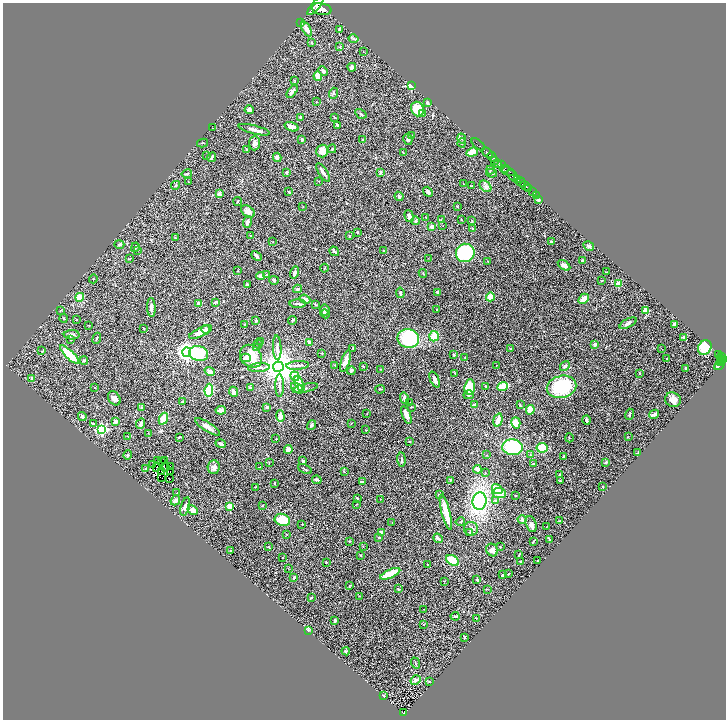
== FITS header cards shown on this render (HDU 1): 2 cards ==
NAXIS1  =                 1447
NAXIS2  =                 1435

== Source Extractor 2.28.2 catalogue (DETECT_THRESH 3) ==
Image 1447 x 1435 px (HDU 1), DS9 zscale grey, zoomed out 1/2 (1 PNG px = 2 x 2 image px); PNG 728 x 722 px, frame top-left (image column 2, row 1434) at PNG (3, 3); each listed source drawn as its Kron ellipse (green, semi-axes under 4 px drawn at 4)
Background 0.767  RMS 0.04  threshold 0.121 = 3 sigma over >= 5 px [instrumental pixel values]
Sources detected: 401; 39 cannot appear on this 1/2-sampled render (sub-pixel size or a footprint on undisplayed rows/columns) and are neither listed nor drawn; the other 362 listed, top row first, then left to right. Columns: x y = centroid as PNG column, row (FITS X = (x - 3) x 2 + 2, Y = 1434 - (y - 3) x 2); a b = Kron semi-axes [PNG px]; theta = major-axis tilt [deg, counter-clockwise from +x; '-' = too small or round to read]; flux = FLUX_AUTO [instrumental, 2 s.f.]
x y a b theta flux
315 6 11 4 49 4000
322 9 10 5 -11 4800
300 23 2 2 - 12
306 29 8 3 -62 56
340 29 3 3 - 7.7
354 39 5 4 - 10
311 42 3 2 - 4.7
340 47 4 2 - 6
363 52 2 2 - 4.4
352 67 4 3 - 27
323 71 5 3 - 23
318 76 4 3 - 85
295 80 3 2 - 3.9
411 86 3 2 - 570
292 92 7 3 53 31
333 93 5 4 - 12
316 102 2 2 - 6.2
427 102 4 3 - 14
417 109 7 6 - 200
249 110 4 3 - 27
422 113 3 2 - 9.5
361 114 6 3 -33 11
335 117 2 2 - 3.6
301 118 3 3 - 14
337 125 3 2 - 9.5
291 127 7 4 -20 43
212 128 2 1 - 1.3
254 130 16 3 -14 36
412 136 3 3 - 5.8
408 139 5 4 - 13
462 139 5 3 - 7.8
302 140 3 3 - 13
362 140 3 2 - 7.3
203 143 5 2 - 6.3
254 143 7 5 88 37
462 143 4 2 - 7.7
478 144 8 2 -40 73
247 149 3 2 - 9
332 149 4 3 - 6.4
322 151 6 6 - 61
472 152 6 4 20 86
403 153 3 2 - 3.6
487 153 6 2 -41 1300
207 156 2 2 - 2.8
212 157 5 2 - 8.8
277 157 4 3 - 20
492 157 5 3 - 1200
495 161 3 1 - 170
498 163 4 3 - 530
501 165 4 2 - 550
505 168 3 2 - 390
490 170 4 2 - 7.4
507 171 7 3 -18 800
287 172 3 3 - 8.6
323 172 11 3 -57 30
381 172 4 3 - 6.1
491 173 5 3 - 12
187 174 5 3 - 12
513 176 7 3 -51 1900
518 180 3 2 - 480
319 181 2 2 - 2.3
188 182 2 2 - 2.2
520 182 5 3 - 840
463 184 2 2 - 6.1
176 185 4 3 - 7.8
471 186 3 2 - 4.2
485 186 6 5 - 21
525 186 5 2 - 240
529 189 2 2 - 110
289 192 3 2 - 6.6
428 192 5 3 - 18
532 192 2 1 - 35
219 194 3 3 - 21
536 195 2 1 - 13
399 196 5 3 - 11
538 200 3 2 - 62
238 202 4 3 - 7.1
303 207 2 2 - 3.2
457 207 3 2 - 3.3
248 211 7 5 -38 38
409 216 6 4 -74 28
426 217 2 2 - 2.9
441 220 4 3 - 6.7
461 220 2 1 - 3.5
471 220 3 2 - 4.3
416 221 4 3 - 10
247 222 6 4 68 25
443 226 2 2 - 2.3
432 227 3 3 - 41
473 228 3 2 - 8
357 232 2 2 - 5.8
250 235 3 2 - 3.7
349 236 2 2 - 6.6
175 238 2 2 - 4.4
273 242 2 1 - 2.4
551 242 3 2 - 13
119 244 5 3 - 11
589 246 5 3 - 13
135 247 5 3 - 8
138 250 2 1 - 2.2
383 250 2 2 - 3.6
334 251 5 3 - 25
465 253 9 9 - 490
256 256 6 3 -45 16
428 258 2 1 - 8.3
129 259 4 2 - 3.6
582 260 3 3 - 9.3
488 261 2 1 - 3.5
564 265 7 4 -33 41
324 268 4 2 - 5
238 271 2 2 - 6.7
606 272 4 2 - 4.5
295 273 6 3 74 41
423 273 4 3 - 6.2
266 275 3 3 - 13
261 276 4 4 - 32
93 279 4 1 - 4.2
274 280 5 3 - 9.8
602 281 3 2 - 3.4
247 284 3 3 - 9.2
618 284 2 2 - 170
297 289 4 2 - 9.5
438 292 3 2 - 11
400 293 5 3 - 11
80 297 4 4 - 89
490 297 4 4 - 91
305 299 5 4 - 25
584 299 6 4 47 74
216 302 4 2 - 12
198 304 4 3 - 18
298 304 8 3 0 16
315 305 3 2 - 4.4
151 307 9 3 -87 33
436 309 2 1 - 3.5
325 310 5 5 - 21
646 310 2 2 - 160
60 311 3 1 - 2.4
325 314 5 3 - 12
64 318 4 2 - 5.8
76 320 3 2 - 2.7
292 320 4 3 - 7.1
256 321 2 2 - 22
628 323 9 4 27 25
675 324 3 3 - 19
89 325 3 2 - 3.1
244 325 2 2 - 14
144 329 3 2 - 5.5
205 329 4 3 - 15
201 332 12 4 25 77
72 335 8 4 1 24
434 336 5 4 - 150
684 337 4 3 - 12
97 338 5 2 - 11
408 338 11 9 -11 510
70 339 3 3 - 6.4
261 341 3 2 - 3.7
309 342 3 3 - 33
258 344 4 3 - 5.8
595 345 4 3 - 25
257 348 3 2 - 6
277 348 12 3 -87 27
661 348 2 1 - 4
705 348 8 6 59 290
353 349 3 2 - 4.2
510 349 3 2 - 4.5
42 351 3 2 - 3.3
187 352 4 4 - 4200
322 353 3 2 - 3.9
199 354 9 7 -17 290
719 354 4 2 - 230
70 355 13 4 -44 230
454 355 2 2 - 8.8
251 356 12 10 -54 170
721 356 2 2 - 92
465 357 3 2 - 3.5
245 358 5 3 - 14
720 358 2 2 - 62
667 359 2 2 - 4
84 360 4 4 - 8
724 360 4 3 - 370
345 361 11 4 71 73
720 361 3 1 - 240
721 362 3 2 - 210
720 364 6 2 48 150
298 365 11 3 4 22
335 365 4 2 - 5.1
363 366 2 1 - 5.3
496 366 3 2 - 3.1
565 366 5 3 - 14
278 367 5 5 - 18000
259 368 11 3 4 20
380 369 2 2 - 2.5
686 369 4 3 - 7.3
210 371 5 4 - 35
351 371 4 3 - 13
455 373 3 2 - 4.3
639 373 3 2 - 5.1
295 376 5 4 - 63
32 378 2 2 - 25
435 380 8 3 -67 29
299 384 8 4 -63 120
280 385 12 3 -90 23
485 386 3 2 - 6.2
250 387 4 2 - 8.7
470 387 7 5 83 170
503 387 5 3 - 190
561 387 15 11 13 490
95 388 3 1 - 2.7
297 388 7 4 -39 24
305 388 13 3 13 17
380 389 5 3 - 8.6
209 390 6 4 82 420
233 392 5 3 - 37
469 395 5 4 - 12
114 398 7 5 -54 35
404 398 6 3 -75 19
673 400 8 7 - 52
182 401 4 3 - 7.9
410 403 4 2 - 4.3
474 405 4 3 - 18
520 405 4 3 - 5
267 407 4 3 - 14
411 407 2 2 - 4.2
142 408 2 2 - 37
221 410 5 3 - 45
530 410 5 3 - 80
367 414 2 1 - 2.2
629 414 6 2 71 10
654 414 5 2 - 25
406 415 9 4 -68 68
82 416 4 3 - 18
280 416 5 4 - 58
163 419 6 4 67 100
498 420 7 3 74 85
586 420 5 3 - 20
115 421 3 3 - 24
351 423 2 2 - 3
516 423 5 4 - 74
93 424 4 3 - 8.6
141 424 6 3 65 25
311 425 5 3 - 12
208 427 14 4 -33 44
102 429 4 3 - 720
366 430 2 1 - 2.4
148 433 3 2 - 2.7
128 436 2 1 - 2.5
179 437 3 2 - 6.8
628 437 3 2 - 3.4
569 438 4 2 - 5
276 439 2 2 - 3.9
409 441 3 2 - 5.5
221 444 5 4 - 23
512 447 10 7 -3 450
542 448 5 5 - 200
288 449 4 4 - 44
638 453 4 3 - 5.6
128 455 4 3 - 8.8
487 455 3 2 - 3.8
530 455 2 1 - 2.3
563 456 3 2 - 3.4
401 459 7 3 -84 15
158 461 2 1 - 6.3
164 461 2 1 - 0.99
303 461 3 3 - 11
162 462 3 1 - 2
269 462 3 2 - 4.7
606 462 3 2 - 8.6
534 464 3 2 - 11
153 465 2 1 - 4
170 466 2 1 - 1.4
157 467 2 1 - 1.6
214 467 7 6 - 35
259 467 2 2 - 3.3
166 468 3 1 - 4.7
145 469 3 2 - 3.6
305 469 7 2 -27 7.2
477 469 4 4 - 28
162 471 2 2 - 3.7
170 472 2 1 - 0.1
344 472 3 2 - 5
485 473 3 2 - 3.4
560 474 3 2 - 5.8
162 478 2 1 - 2.7
170 478 2 1 - 5.6
317 480 5 2 - 17
450 480 4 2 - 5
560 481 3 2 - 4.4
362 482 4 3 - 13
275 483 3 3 - 5.4
255 487 2 2 - 5
603 487 2 2 - 14
497 489 6 4 -36 60
177 493 3 2 - 5.7
499 493 7 5 -7 81
439 495 3 2 - 6.9
516 495 3 2 - 3.8
358 499 3 3 - 5.8
381 499 2 2 - 2.9
175 500 5 4 - 26
479 501 9 7 83 1000
495 501 3 2 - 6
356 504 2 1 - 2.9
230 506 2 2 - 210
262 506 4 2 - 3.5
185 507 9 4 75 32
193 510 5 4 - 53
446 512 18 3 -75 160
282 520 8 6 -20 200
522 520 5 4 - 23
560 521 3 2 - 5.1
460 522 5 3 - 7.1
392 523 2 2 - 1.9
302 524 2 2 - 3.7
531 524 8 5 -71 30
547 526 3 2 - 3.9
471 529 7 7 - 26
381 532 3 3 - 25
470 533 3 3 - 6.1
287 534 3 3 - 6.5
379 537 2 2 - 11
438 538 5 3 - 27
549 540 3 3 - 5.7
349 541 3 2 - 4
533 541 4 1 - 7
363 546 2 2 - 3
269 547 3 2 - 4.5
500 547 2 2 - 5.4
230 550 2 2 - 3.7
492 550 6 5 - 31
360 555 3 2 - 5.1
519 555 3 2 - 4.2
282 558 2 2 - 2.6
453 560 7 5 -33 210
538 560 2 1 - 2.3
521 561 3 2 - 6.4
326 562 3 2 - 4.5
427 564 3 2 - 3.7
288 568 2 2 - 3.8
390 574 11 3 24 200
508 574 3 2 - 4.6
503 575 3 2 - 13
294 578 3 2 - 15
477 580 3 2 - 7.5
444 581 2 2 - 2.1
350 586 4 3 - 5.2
398 589 4 3 - 6.4
487 589 3 2 - 2.8
359 596 2 2 - 2.7
311 598 3 3 - 5.9
424 609 2 2 - 2.3
455 616 4 3 - 9.5
476 618 2 1 - 3.6
335 621 4 3 - 12
423 625 2 2 - 9.1
308 630 3 3 - 6
464 637 3 2 - 9.2
346 651 4 3 - 7.7
415 663 5 2 - 6.4
416 680 5 3 - 26
429 682 3 2 - 3.9
383 695 3 3 - 4.9
403 713 3 3 - 160
At the frame edge (FLAGS 8, measured only in part): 1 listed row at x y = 315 6
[39 sub-pixel or undisplayed-footprint detections neither listed nor drawn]